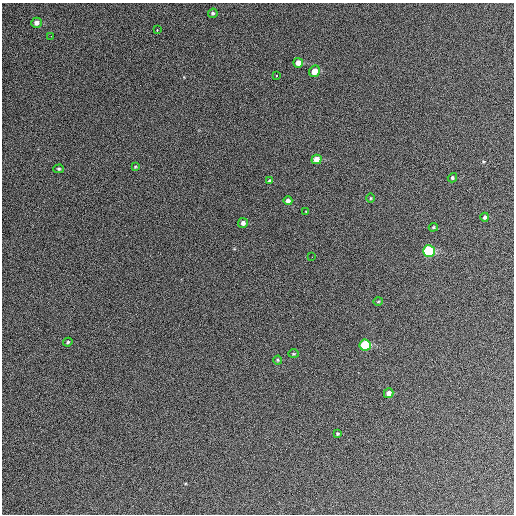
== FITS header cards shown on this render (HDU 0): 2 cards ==
NAXIS1  =                  512 / Axis length
NAXIS2  =                  512 / Axis length

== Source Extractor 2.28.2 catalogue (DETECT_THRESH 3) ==
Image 512 x 512 px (HDU 0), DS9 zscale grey, 1 PNG px = 1 image px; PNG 516 x 516 px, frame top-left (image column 1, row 512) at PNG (2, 3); each listed source drawn as its Kron ellipse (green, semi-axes under 4 px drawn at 4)
Background 494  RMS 23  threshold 68.6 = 3 sigma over >= 5 px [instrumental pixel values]
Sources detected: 27; all 27 listed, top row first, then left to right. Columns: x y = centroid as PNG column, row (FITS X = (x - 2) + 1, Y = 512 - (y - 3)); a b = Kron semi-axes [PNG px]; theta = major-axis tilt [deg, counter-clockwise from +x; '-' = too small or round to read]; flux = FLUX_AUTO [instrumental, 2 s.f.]
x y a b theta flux
213 13 5 4 - 2500
36 23 5 5 - 7000
157 30 3 2 - 2800
51 36 2 2 - 1200
298 63 5 5 - 12000
315 71 6 5 - 16000
276 76 3 3 - 8000
317 159 5 4 - 14000
135 167 4 3 - 1500
59 169 5 4 - 2100
452 178 5 4 - 2800
269 181 4 3 - 2300
371 198 5 3 - 1400
288 201 4 4 - 4900
306 211 4 2 - 970
485 217 4 4 - 3500
243 223 5 5 - 5500
433 227 5 4 - 1800
429 251 6 5 - 110000
312 257 2 2 - 780
378 301 5 3 - 1300
68 342 4 4 - 1900
365 345 5 5 - 62000
294 354 5 3 - 1400
278 360 4 4 - 1700
389 393 5 4 - 8100
337 434 4 3 - 1900